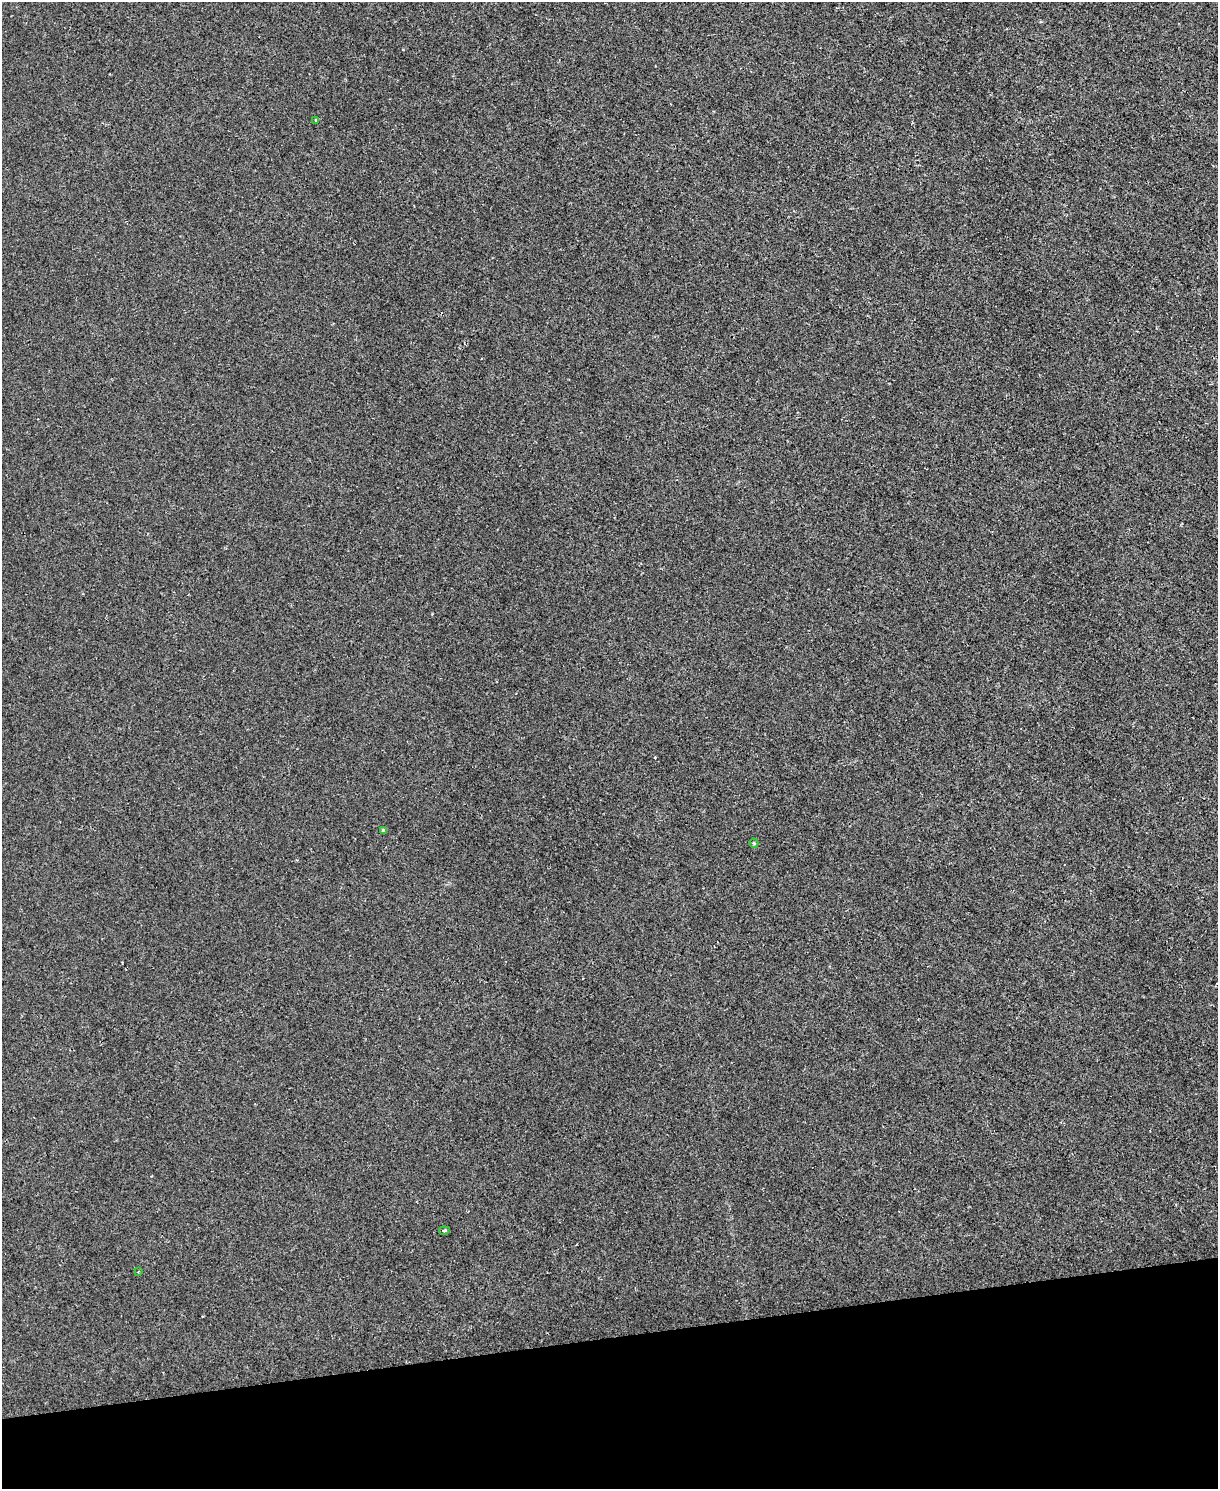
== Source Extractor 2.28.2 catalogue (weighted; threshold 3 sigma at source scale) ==
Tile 10 of 4 x 3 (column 2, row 3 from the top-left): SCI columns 1217-2432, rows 135-1621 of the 4865 x 4846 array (HDU 1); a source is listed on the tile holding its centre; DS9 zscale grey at full resolution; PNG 1220 x 1491 px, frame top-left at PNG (2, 2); each listed source drawn as its Kron ellipse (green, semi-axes under 4 px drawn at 4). Shown black and unused: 10% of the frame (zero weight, under 2 of 3 exposures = <1% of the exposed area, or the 3 px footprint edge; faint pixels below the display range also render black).
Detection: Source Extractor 2.28.2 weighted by HDU 2 'WHT'; one run over the whole footprint, this tile lists its part. Background 0.00171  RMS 0.0034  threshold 0.0153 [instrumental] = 3 sigma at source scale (4.5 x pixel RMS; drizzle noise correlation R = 1.50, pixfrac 1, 0.05/0.05 arcsec/px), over >= 5 px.
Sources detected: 5; all 5 listed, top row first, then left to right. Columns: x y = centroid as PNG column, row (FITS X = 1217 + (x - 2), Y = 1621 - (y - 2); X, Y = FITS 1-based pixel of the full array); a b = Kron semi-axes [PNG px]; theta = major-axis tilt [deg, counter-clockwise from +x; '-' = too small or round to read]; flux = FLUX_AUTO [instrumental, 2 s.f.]
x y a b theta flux
316 120 4 3 - 0.33
383 831 3 3 - 0.93
754 843 5 3 - 0.67
444 1231 5 3 - 0.46
139 1271 3 2 - 0.24